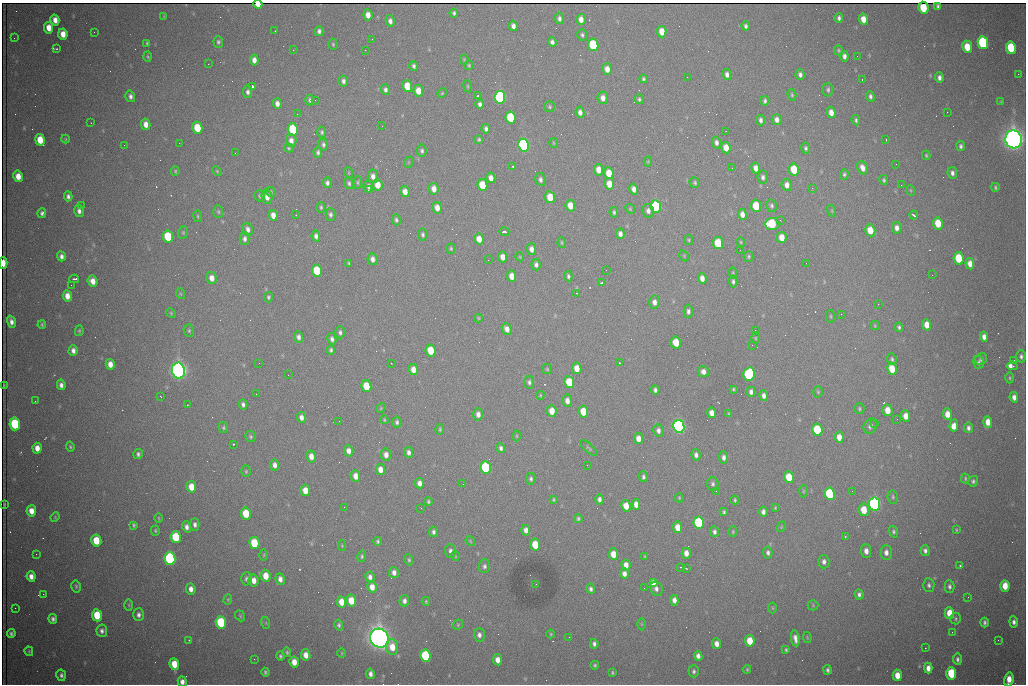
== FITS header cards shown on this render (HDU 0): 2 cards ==
NAXIS1  =                 1024 /fastest changing axis
NAXIS2  =                  682 /next to fastest changing axis

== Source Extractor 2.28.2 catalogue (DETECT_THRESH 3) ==
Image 1024 x 682 px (HDU 0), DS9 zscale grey, 1 PNG px = 1 image px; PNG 1028 x 686 px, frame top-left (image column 1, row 682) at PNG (2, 3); each listed source drawn as its Kron ellipse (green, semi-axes under 4 px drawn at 4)
Background 2300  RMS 29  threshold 87.8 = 3 sigma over >= 5 px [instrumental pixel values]
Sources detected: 520; of the 520, the 500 brightest by FLUX_AUTO listed and drawn (20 fainter detections omitted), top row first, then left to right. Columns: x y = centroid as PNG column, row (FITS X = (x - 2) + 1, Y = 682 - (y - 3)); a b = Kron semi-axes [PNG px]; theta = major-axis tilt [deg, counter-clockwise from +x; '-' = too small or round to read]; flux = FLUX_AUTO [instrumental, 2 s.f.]
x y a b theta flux
258 4 4 4 - 3.3e+04
938 6 4 3 - 3.3e+03
923 8 6 5 - 7.8e+04
454 13 4 3 - 4.1e+03
368 15 5 4 - 1.6e+04
164 16 4 4 - 1.7e+03
559 18 6 4 -83 6.0e+03
839 18 4 3 - 5.2e+03
581 19 5 4 - 1.4e+04
863 19 6 4 -79 2.3e+04
55 20 5 4 - 1.4e+04
390 21 6 4 -80 7.8e+03
513 26 5 4 - 8.4e+03
746 26 4 3 - 4.7e+03
49 28 6 4 -80 2.4e+04
275 31 2 2 - 1.3e+03
319 31 5 4 - 5.8e+03
94 32 2 2 - 1.3e+03
662 32 6 4 -84 2.9e+04
63 34 5 4 - 2.3e+04
582 35 6 5 - 4.1e+03
14 38 3 2 - 1.5e+03
372 39 2 2 - 1.2e+03
218 42 6 4 -87 4.1e+03
552 42 4 4 - 6.2e+03
147 43 4 3 - 2.5e+03
983 43 6 5 - 3.0e+05
333 44 5 4 - 2.9e+03
593 45 6 5 - 1.6e+05
967 47 6 5 - 4.0e+04
1011 48 6 5 - 1.0e+05
57 49 3 2 - 2.0e+03
293 50 2 2 - 1.1e+03
365 50 2 2 - 2.2e+03
838 50 5 4 - 2.8e+03
844 56 5 4 - 8.3e+03
857 56 2 2 - 2.1e+03
148 57 5 4 - 2.5e+03
254 60 5 4 - 1.3e+04
464 60 5 4 - 2.1e+03
208 64 2 2 - 2.9e+03
469 65 5 4 - 2.7e+03
414 66 4 3 - 4.2e+03
607 69 6 5 - 1.7e+04
727 74 5 4 - 7.7e+03
1018 74 2 2 - 1.5e+04
800 75 5 4 - 6.6e+03
687 77 2 2 - 1.2e+03
939 78 5 4 - 7.7e+03
643 79 4 3 - 3.5e+03
862 79 3 2 - 4.0e+03
343 81 5 4 - 6.2e+03
252 86 3 3 - 1.1e+05
407 86 6 5 - 4.9e+04
468 86 6 3 -82 2.0e+03
385 90 5 4 - 6.1e+03
828 90 7 5 90 3.9e+03
418 91 6 4 -80 2.5e+04
248 92 6 4 -84 6.3e+03
442 93 5 4 - 2.1e+03
478 95 3 2 - 3.0e+03
792 95 6 4 -74 3.1e+03
130 96 6 5 - 6.8e+03
870 96 5 4 - 5.6e+03
500 97 6 5 - 4.5e+05
603 98 6 5 - 1.3e+04
639 99 5 4 - 3.8e+03
310 100 5 4 - 4.6e+03
315 100 2 2 - 1.1e+03
765 101 5 3 - 4.7e+03
1001 102 4 3 - 2.1e+03
277 104 5 4 - 1.1e+04
480 104 4 3 - 5.8e+03
550 107 5 5 - 3.3e+03
580 112 5 4 - 8.5e+03
831 112 5 4 - 1.6e+04
947 112 2 2 - 3.1e+03
297 114 2 2 - 2.4e+03
510 117 6 5 - 1.0e+05
761 120 5 3 - 6.1e+03
777 120 5 5 - 9.6e+03
856 120 5 3 - 4.0e+03
91 123 2 2 - 1.1e+03
146 124 6 4 -79 1.6e+04
382 126 2 2 - 1.7e+03
197 128 6 5 - 6.1e+04
293 129 6 5 - 1.3e+05
486 129 5 4 - 5.6e+03
726 131 2 2 - 1.1e+03
322 132 5 4 - 3.7e+03
65 139 4 4 - 2.0e+03
479 139 4 4 - 3.0e+03
1014 139 9 8 - 2.2e+06
40 140 6 5 - 4.2e+04
886 140 3 2 - 1.4e+03
291 141 6 5 - 1.2e+04
179 143 2 2 - 3.8e+03
554 143 5 3 - 1.8e+03
716 143 6 4 -77 7.2e+03
124 145 2 2 - 1.7e+03
323 145 6 4 -79 4.8e+03
523 145 6 5 - 5.5e+05
961 146 5 4 - 5.0e+03
289 148 4 4 - 2.6e+03
726 148 6 4 -81 2.5e+04
806 148 5 4 - 3.9e+03
422 151 6 5 - 4.4e+03
318 152 5 4 - 4.8e+03
235 153 2 2 - 1.3e+03
926 155 4 3 - 2.5e+03
648 161 5 4 - 2.1e+03
409 162 6 3 71 2.3e+03
896 164 2 2 - 1.4e+03
513 166 3 2 - 4.3e+03
732 168 2 2 - 9.7e+02
756 168 5 4 - 1.4e+04
862 168 7 5 -67 1.3e+04
794 169 6 5 - 6.2e+04
599 170 6 4 -83 2.1e+04
175 171 5 4 - 2.3e+03
217 171 6 3 -46 2.3e+03
349 173 5 3 - 2.0e+03
609 173 6 4 -81 3.6e+04
952 173 6 4 -81 7.1e+03
844 174 5 4 - 3.5e+03
18 176 6 4 -77 2.2e+04
373 176 6 5 - 1.0e+04
763 177 6 5 - 6.1e+03
491 178 5 4 - 1.3e+04
540 179 6 5 - 6.3e+03
884 180 5 4 - 3.4e+03
358 182 6 4 85 2.8e+03
327 183 5 4 - 5.8e+03
349 183 6 4 -72 4.1e+03
695 183 5 5 - 3.3e+03
609 184 6 5 - 2.5e+04
378 185 6 5 - 2.7e+04
482 185 6 5 - 6.2e+04
787 185 6 5 - 1.4e+04
901 185 2 2 - 1.7e+03
369 186 6 5 - 7.0e+03
995 187 4 3 - 2.9e+03
812 188 3 2 - 3.5e+03
434 189 6 4 -81 1.5e+04
634 189 5 4 - 1.1e+04
368 190 3 2 - 8.8e+03
910 190 5 3 - 1.9e+03
271 192 5 4 - 2.8e+03
405 192 5 4 - 1.6e+04
68 196 5 4 - 6.0e+03
260 196 6 5 - 3.3e+03
267 197 7 5 -78 1.3e+04
550 197 6 5 - 4.0e+04
82 206 2 2 - 1.0e+03
570 206 6 5 - 2.9e+04
656 206 6 5 - 3.8e+05
756 206 6 5 - 7.0e+04
771 206 6 5 - 4.4e+03
321 207 5 3 - 3.2e+03
437 208 6 4 -80 1.6e+04
630 209 5 4 - 2.5e+03
79 211 6 4 -77 7.1e+03
648 211 7 5 -81 8.9e+03
832 211 6 4 -73 2.3e+03
218 212 6 5 - 3.4e+03
614 212 5 4 - 3.5e+03
42 213 5 4 - 5.2e+03
330 214 6 5 - 5.0e+03
742 214 5 4 - 1.2e+04
273 215 5 4 - 1.5e+04
296 215 3 3 - 1.9e+03
914 215 4 3 - 5.1e+03
198 216 6 3 -81 2.2e+03
396 220 5 4 - 4.2e+03
780 220 3 2 - 2.4e+03
938 223 6 5 - 4.8e+04
772 224 7 6 - 1.3e+05
897 228 6 5 - 9.5e+03
248 229 7 5 -74 8.5e+03
870 230 6 5 - 3.7e+04
183 232 6 5 - 2.8e+03
504 232 5 3 - 5.2e+03
423 234 6 4 -84 4.3e+03
620 234 5 4 - 9.0e+03
316 236 5 4 - 6.6e+03
168 237 6 5 - 1.3e+05
782 237 6 5 - 2.9e+04
245 239 6 5 - 6.1e+03
479 239 5 4 - 2.2e+04
689 240 5 4 - 2.7e+03
741 242 5 4 - 2.2e+03
562 243 5 3 - 2.2e+03
718 243 6 5 - 8.2e+04
451 249 5 4 - 2.8e+03
531 249 6 4 -76 1.1e+04
740 250 2 2 - 1.1e+03
61 256 5 4 - 7.2e+03
684 256 6 4 -58 2.1e+03
749 256 5 5 - 3.3e+03
503 257 5 4 - 1.6e+04
520 257 4 3 - 1.9e+03
959 258 6 5 - 8.4e+04
372 259 6 5 - 9.1e+03
488 260 2 2 - 2.1e+03
3 263 6 3 -89 2.8e+04
349 263 4 2 - 2.3e+03
806 263 2 2 - 1.1e+03
970 264 6 4 -84 1.7e+04
536 265 5 4 - 6.7e+03
606 270 2 2 - 1.1e+03
317 271 6 5 - 9.1e+04
733 273 5 3 - 2.4e+03
932 275 2 2 - 1.1e+03
512 276 6 4 -85 2.1e+04
568 276 5 4 - 4.1e+03
212 278 6 5 - 1.6e+04
702 278 5 4 - 1.3e+04
74 279 5 3 - 9.1e+03
93 281 5 5 - 1.7e+04
733 281 6 4 -86 4.4e+03
601 283 4 3 - 2.9e+03
71 285 2 2 - 6.7e+03
577 293 2 2 - 1.5e+03
181 294 5 3 - 2.0e+03
67 296 6 4 -83 1.7e+04
268 297 5 4 - 3.6e+03
654 302 6 5 - 9.9e+03
878 304 3 2 - 1.5e+03
688 311 6 4 -89 6.1e+03
171 313 5 4 - 2.3e+03
841 314 3 2 - 2.7e+03
831 316 6 3 -82 2.5e+03
478 318 4 4 - 2.1e+03
11 322 6 4 -72 1.0e+04
42 325 4 4 - 2.7e+03
927 325 5 4 - 2.3e+04
875 326 4 4 - 2.0e+03
899 327 4 3 - 4.0e+03
507 329 6 5 - 1.2e+04
755 330 3 2 - 1.5e+03
79 331 5 4 - 2.8e+03
189 331 6 5 - 3.4e+03
340 332 6 5 - 5.0e+03
298 337 5 4 - 7.4e+03
984 337 5 4 - 1.0e+04
755 338 5 3 - 2.1e+03
332 339 6 4 -79 6.1e+03
676 342 6 5 - 5.1e+04
752 345 2 2 - 4.3e+03
73 350 5 4 - 8.7e+03
331 350 5 4 - 3.9e+03
431 350 6 5 - 5.7e+04
1021 356 6 5 - 5.3e+03
892 359 6 4 -83 4.0e+03
981 359 6 5 - 5.9e+03
1014 360 2 2 - 2.4e+03
259 363 2 2 - 1.6e+03
391 363 2 2 - 1.3e+03
619 363 3 2 - 2.3e+03
979 363 6 5 - 5.0e+03
110 364 5 4 - 1.6e+04
1012 366 5 3 - 2.8e+04
577 368 6 4 -82 2.3e+04
413 369 5 4 - 1.6e+04
547 369 5 5 - 2.6e+03
892 369 6 5 - 4.1e+04
178 370 8 6 -80 1.4e+06
703 372 5 5 - 1.1e+04
749 374 7 5 76 2.3e+05
288 375 2 2 - 1.4e+03
1010 378 6 3 -90 2.3e+03
529 382 6 5 - 5.1e+03
569 382 6 5 - 6.7e+04
4 385 3 2 - 2.0e+03
61 385 5 4 - 7.8e+03
366 386 6 5 - 5.4e+04
733 389 3 3 - 2.5e+03
655 390 4 4 - 5.5e+03
751 392 5 4 - 7.4e+03
818 392 5 4 - 2.8e+03
256 394 3 2 - 1.8e+03
540 395 4 4 - 2.0e+03
764 395 5 4 - 8.3e+03
160 396 3 2 - 1.7e+03
1014 397 5 4 - 1.0e+04
35 401 2 2 - 1.7e+03
567 401 6 5 - 1.2e+04
243 404 5 4 - 5.3e+03
187 405 2 2 - 1.3e+03
381 408 5 4 - 2.1e+03
859 409 5 5 - 3.1e+03
887 410 6 5 - 2.6e+04
552 411 6 4 -85 2.6e+04
583 412 6 5 - 4.1e+04
712 413 5 4 - 1.5e+04
478 414 6 5 - 1.0e+04
729 414 4 3 - 2.8e+03
947 414 6 4 -85 2.1e+04
906 416 5 4 - 2.0e+04
301 417 5 4 - 9.8e+03
897 419 2 2 - 1.1e+03
384 420 4 3 - 2.2e+03
339 421 2 2 - 1.2e+03
397 422 5 4 - 4.7e+03
988 422 6 4 -88 2.1e+04
875 423 3 2 - 1.9e+03
15 424 6 5 - 1.6e+05
954 425 6 4 85 3.3e+04
679 426 7 5 -79 8.0e+05
870 426 8 6 62 7.0e+03
223 428 5 4 - 3.2e+03
968 428 5 4 - 6.1e+03
440 429 5 3 - 2.7e+03
817 430 6 5 - 1.2e+05
658 431 6 5 - 7.7e+03
517 436 5 3 - 1.9e+03
251 437 5 5 - 3.6e+03
839 437 5 4 - 1.9e+04
638 439 5 4 - 1.5e+04
233 444 3 2 - 5.1e+03
70 447 5 4 - 2.8e+03
37 448 5 4 - 1.7e+04
501 448 5 4 - 5.8e+03
589 448 11 3 -41 3.2e+03
349 451 5 4 - 1.1e+04
409 452 5 4 - 7.6e+03
138 454 5 4 - 4.9e+03
386 455 6 5 - 1.2e+04
696 455 6 4 -81 7.3e+03
311 456 6 4 -80 1.5e+04
724 457 6 4 -84 7.1e+03
275 465 5 4 - 9.1e+03
587 465 2 2 - 5.8e+03
486 467 6 5 - 2.5e+05
380 469 5 4 - 1.6e+04
246 471 6 4 88 2.9e+03
356 476 6 4 -84 1.7e+04
643 477 5 4 - 4.8e+03
789 477 6 5 - 5.1e+04
965 478 5 3 - 2.6e+03
531 479 5 4 - 4.4e+03
973 481 5 5 - 4.5e+03
419 483 5 4 - 1.0e+04
463 484 2 2 - 1.3e+03
713 484 7 5 -88 4.8e+03
191 487 6 5 - 2.9e+04
305 490 5 5 - 2.2e+04
716 491 2 2 - 2.3e+03
803 491 6 4 88 2.3e+03
852 491 3 2 - 1.7e+03
830 494 6 5 - 1.8e+05
893 497 7 5 -79 3.7e+03
679 498 4 3 - 2.0e+03
599 499 5 4 - 6.2e+03
553 500 4 3 - 2.6e+03
735 500 4 3 - 2.8e+03
428 502 4 3 - 3.2e+03
4 504 3 2 - 2.0e+03
636 504 5 4 - 1.3e+04
875 504 7 5 -82 7.8e+05
626 506 6 5 - 2.6e+04
344 507 2 2 - 4.2e+03
421 508 2 2 - 9.3e+02
775 508 4 3 - 2.1e+03
864 510 6 5 - 4.3e+04
31 511 5 5 - 1.9e+04
724 512 4 3 - 3.3e+03
763 512 5 4 - 7.4e+03
246 514 6 5 - 5.9e+04
55 517 5 3 - 1.7e+03
158 518 4 3 - 1.9e+03
578 518 4 4 - 3.4e+03
699 523 6 5 - 1.9e+05
195 524 6 4 -89 6.3e+03
134 525 4 3 - 3.2e+03
186 527 6 4 -74 8.6e+03
678 527 6 4 -82 2.4e+04
781 527 6 4 47 2.0e+03
526 530 5 4 - 9.6e+03
956 530 4 3 - 2.1e+03
155 531 5 4 - 2.6e+03
433 532 5 4 - 5.2e+03
714 532 5 4 - 5.6e+03
733 532 5 4 - 2.5e+03
893 532 6 4 -72 4.2e+03
176 537 6 5 - 9.7e+04
845 537 3 3 - 2.0e+03
96 540 6 5 - 5.4e+04
378 541 4 4 - 3.7e+03
470 541 5 4 - 2.1e+03
254 543 6 5 - 7.5e+04
535 545 6 5 - 5.3e+04
342 546 5 4 - 1.9e+03
450 551 7 5 -88 7.1e+03
866 551 7 5 -86 1.3e+04
925 551 5 4 - 5.7e+03
886 552 7 5 -90 1.1e+04
686 553 5 4 - 1.4e+04
768 553 6 4 -85 5.4e+03
36 554 2 2 - 1.3e+03
613 554 6 4 -86 2.7e+04
264 555 6 3 89 2.3e+03
362 556 6 4 75 3.3e+03
455 556 5 3 - 1.6e+03
645 556 4 3 - 1.7e+03
170 558 6 5 - 4.9e+05
409 560 5 4 - 3.0e+03
824 562 6 5 - 7.2e+03
626 565 5 4 - 1.5e+04
960 565 3 3 - 2.2e+03
484 566 7 5 88 5.4e+03
680 567 3 2 - 4.1e+03
686 568 3 2 - 1.3e+03
394 572 5 5 - 9.1e+03
624 574 5 4 - 9.8e+03
31 576 5 4 - 1.1e+04
266 576 6 5 - 3.1e+04
370 577 5 4 - 7.5e+03
246 579 6 5 - 5.1e+03
280 579 6 4 -82 1.0e+04
254 580 6 5 - 1.6e+04
654 583 3 3 - 1.1e+05
536 584 2 2 - 9.8e+02
929 585 7 5 -85 5.4e+03
76 586 6 4 -76 2.9e+03
1005 586 6 4 -86 3.3e+04
372 587 6 5 - 1.7e+04
949 587 6 5 - 5.4e+03
644 588 2 2 - 1.0e+03
191 589 6 4 -80 1.2e+04
591 589 5 4 - 5.7e+03
656 589 7 6 - 7.3e+03
43 594 2 2 - 9.8e+03
859 594 5 4 - 5.9e+03
968 597 3 3 - 9.7e+02
228 600 5 4 - 2.3e+03
674 600 5 4 - 1.1e+04
351 601 6 5 - 4.1e+04
404 601 5 5 - 7.2e+03
426 601 4 3 - 2.3e+03
341 602 6 4 -80 2.6e+04
129 605 6 4 -89 2.5e+03
813 605 5 5 - 2.5e+03
15 608 2 2 - 1.7e+03
773 608 5 3 - 2.0e+03
949 613 6 4 -88 3.8e+04
97 615 6 5 - 6.4e+04
139 615 6 5 - 6.8e+03
240 616 6 4 -51 2.5e+03
53 619 5 3 - 5.5e+03
956 619 6 5 - 3.6e+03
221 622 6 5 - 1.7e+05
985 622 5 3 - 4.3e+03
1014 622 5 4 - 6.4e+03
266 623 6 4 -72 2.4e+03
641 624 6 4 -90 2.4e+03
339 625 5 4 - 3.6e+03
458 625 5 4 - 2.4e+03
102 631 6 5 - 6.7e+03
952 632 2 2 - 1.0e+03
11 634 4 4 - 4.6e+03
551 634 4 4 - 2.2e+03
479 635 7 5 -88 7.5e+03
569 637 3 2 - 1.8e+03
807 637 5 4 - 2.1e+03
379 638 10 9 - 2.6e+06
795 638 8 4 -80 9.9e+03
189 640 2 2 - 1.5e+03
998 640 2 2 - 1.6e+03
750 641 6 5 - 4.1e+04
594 644 5 4 - 5.9e+03
717 644 5 4 - 1.4e+04
392 647 8 6 -83 3.2e+04
925 648 2 2 - 1.1e+03
786 650 4 3 - 3.0e+03
29 651 5 3 - 2.2e+03
287 652 5 4 - 2.9e+03
342 653 5 3 - 1.8e+03
306 655 6 4 -79 1.6e+04
280 656 5 4 - 3.7e+03
426 656 6 5 - 1.9e+05
698 656 5 4 - 8.8e+03
254 659 2 2 - 5.8e+03
957 659 6 4 -85 5.3e+03
498 660 5 4 - 1.6e+04
294 662 5 5 - 2.1e+04
174 664 6 5 - 3.6e+04
595 665 4 4 - 2.7e+03
928 668 5 4 - 1.4e+04
747 669 4 3 - 2.3e+03
827 670 5 4 - 4.4e+03
694 671 6 5 - 4.6e+03
265 672 4 3 - 3.2e+03
612 673 3 3 - 2.5e+03
951 673 6 5 - 1.3e+05
370 674 5 4 - 8.3e+03
61 675 6 5 - 5.6e+03
897 675 6 4 -87 2.8e+04
1009 679 7 4 80 2.5e+04
182 682 5 4 - 1.0e+04
At the frame edge (FLAGS 8, measured only in part): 4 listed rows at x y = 258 4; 3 263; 1009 679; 182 682
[20 fainter detections neither listed nor drawn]

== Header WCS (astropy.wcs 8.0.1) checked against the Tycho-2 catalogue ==
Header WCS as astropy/WCSLIB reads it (CRVAL/CRPIX/CD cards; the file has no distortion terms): RA---TAN/DEC--TAN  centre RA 06:56:11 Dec +31:26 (104.05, +31.43 deg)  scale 1.44 arcsec/px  FOV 24.5' x 16.3'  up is -93 deg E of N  parity flipped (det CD > 0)
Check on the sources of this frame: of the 60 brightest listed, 8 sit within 2.2 arcsec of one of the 16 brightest Tycho-2 stars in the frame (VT <= 13.07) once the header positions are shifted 0.75 arcsec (0.54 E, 0.52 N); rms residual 1.19 arcsec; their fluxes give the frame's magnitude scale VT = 25.45 - 2.5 log10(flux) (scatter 0.20 mag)
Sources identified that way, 8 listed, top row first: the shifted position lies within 2.2 arcsec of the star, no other Tycho-2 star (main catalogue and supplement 1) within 4.4 arcsec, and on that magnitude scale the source's flux lands within +1.5 / -3 mag of the star's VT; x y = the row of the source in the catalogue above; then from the Tycho-2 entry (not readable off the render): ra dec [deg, ICRS J2000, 3 dp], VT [Tycho-2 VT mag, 2 dp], TYC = Tycho-2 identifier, HIP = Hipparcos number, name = IAU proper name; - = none
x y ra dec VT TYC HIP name
593 45 103.904 +31.460 12.65 2437-721-1 - -
523 145 103.952 +31.434 11.53 2437-424-1 - -
656 206 103.978 +31.488 11.51 2437-421-1 - -
772 224 103.984 +31.534 11.82 2437-428-1 - -
178 370 104.065 +31.301 9.89 2437-425-1 - -
749 374 104.055 +31.528 12.03 2437-1294-1 - -
679 426 104.081 +31.501 10.83 2437-37-1 - -
379 638 104.185 +31.385 8.52 2437-370-1 33393 -